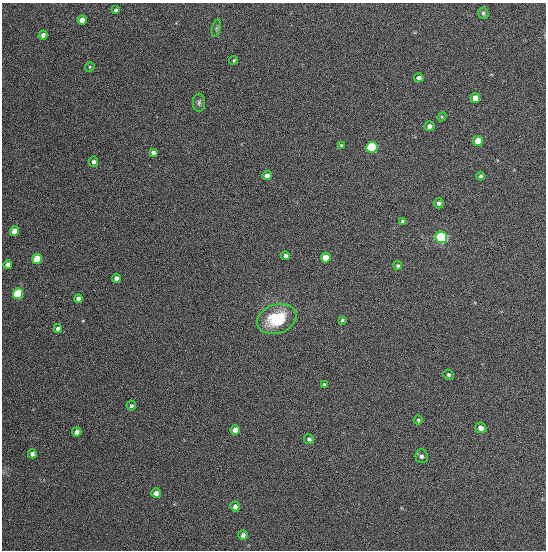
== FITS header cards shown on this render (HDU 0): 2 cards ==
NAXIS1  =                  544
NAXIS2  =                  548

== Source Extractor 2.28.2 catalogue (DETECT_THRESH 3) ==
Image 544 x 548 px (HDU 0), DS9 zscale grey, 1 PNG px = 1 image px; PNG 548 x 552 px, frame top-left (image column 1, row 548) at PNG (2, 3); each listed source drawn as its Kron ellipse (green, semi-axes under 4 px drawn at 4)
Background 1340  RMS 63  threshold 188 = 3 sigma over >= 5 px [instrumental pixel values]
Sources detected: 47; all 47 listed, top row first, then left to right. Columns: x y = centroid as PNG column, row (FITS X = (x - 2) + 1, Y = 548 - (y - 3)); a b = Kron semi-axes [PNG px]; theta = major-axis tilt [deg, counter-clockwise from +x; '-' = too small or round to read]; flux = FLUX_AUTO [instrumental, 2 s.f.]
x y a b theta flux
116 10 4 3 - 9500
483 13 5 5 - 7200
82 20 4 4 - 30000
216 28 9 3 76 7400
43 35 4 4 - 16000
234 60 4 4 - 5300
90 67 5 4 - 4800
419 78 5 4 - 13000
475 98 5 5 - 33000
199 103 9 6 90 11000
442 117 5 4 - 4300
429 126 5 4 - 15000
478 141 5 5 - 52000
341 145 4 4 - 5000
372 147 5 5 - 320000
153 152 4 4 - 14000
94 162 5 4 - 14000
267 176 4 4 - 24000
480 176 4 4 - 8200
439 203 5 5 - 12000
403 221 4 4 - 11000
15 231 5 4 - 57000
441 237 6 5 - 540000
286 256 4 4 - 21000
326 257 5 5 - 53000
37 259 5 5 - 110000
8 264 4 4 - 19000
398 266 4 4 - 7600
116 278 4 4 - 20000
18 293 5 5 - 230000
78 299 4 4 - 17000
277 319 20 14 19 190000
342 320 4 3 - 6200
58 329 4 4 - 13000
448 375 5 5 - 8100
324 384 3 3 - 5000
131 406 5 5 - 8500
418 420 4 4 - 5900
481 428 6 5 - 20000
235 430 5 4 - 36000
77 432 5 4 - 18000
309 439 5 4 - 8700
32 454 4 4 - 12000
421 456 7 6 - 11000
156 493 5 5 - 20000
235 506 5 4 - 15000
243 535 4 4 - 14000